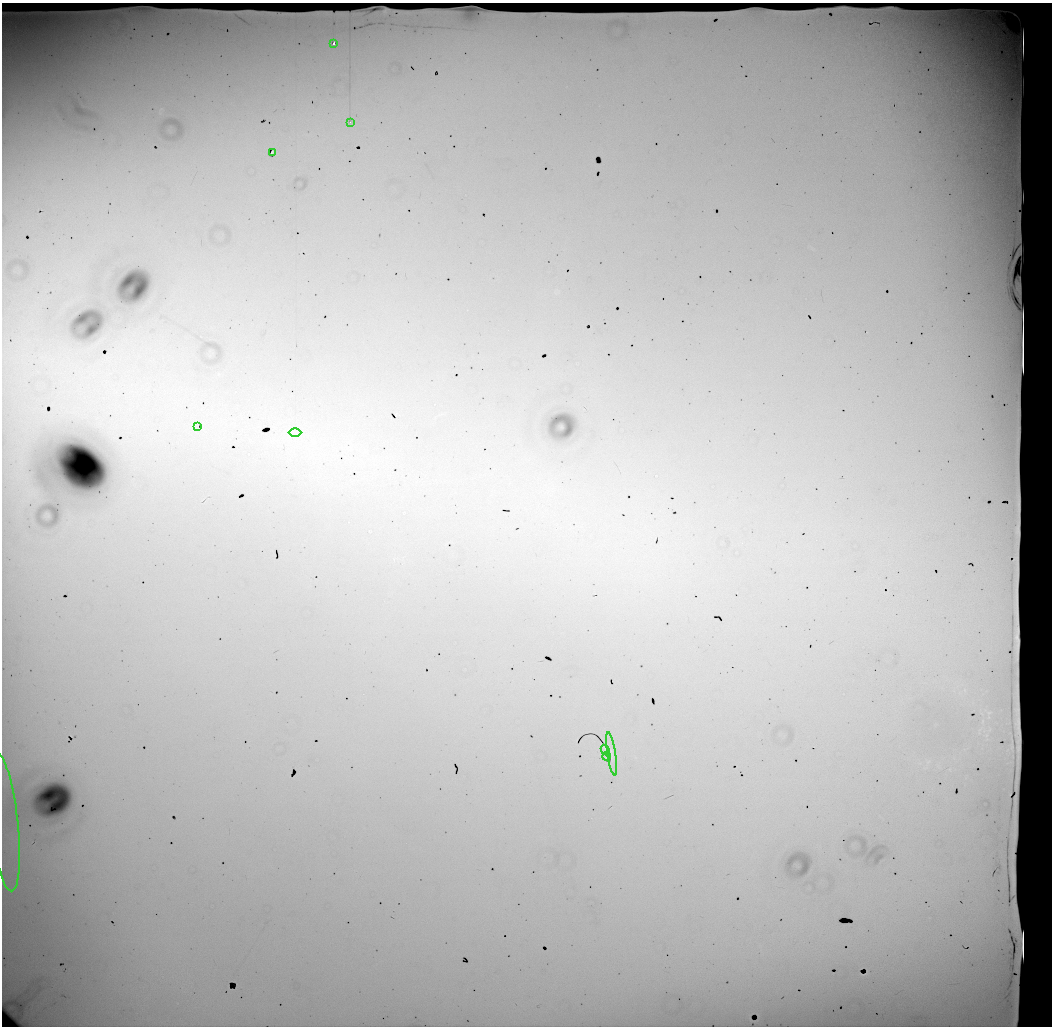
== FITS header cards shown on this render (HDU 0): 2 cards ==
NAXIS1  =                 1050 / length of data axis 1
NAXIS2  =                 1024 / length of data axis 2

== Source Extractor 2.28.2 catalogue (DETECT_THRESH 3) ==
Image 1050 x 1024 px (HDU 0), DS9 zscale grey, 1 PNG px = 1 image px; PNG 1054 x 1028 px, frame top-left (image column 1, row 1024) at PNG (2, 3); each listed source drawn as its Kron ellipse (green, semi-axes under 4 px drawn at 4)
Background 19800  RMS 99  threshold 296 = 3 sigma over >= 5 px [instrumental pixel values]
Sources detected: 12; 3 with non-positive FLUX_AUTO (blend fragments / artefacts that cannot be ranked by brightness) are neither listed nor drawn; the other 9 listed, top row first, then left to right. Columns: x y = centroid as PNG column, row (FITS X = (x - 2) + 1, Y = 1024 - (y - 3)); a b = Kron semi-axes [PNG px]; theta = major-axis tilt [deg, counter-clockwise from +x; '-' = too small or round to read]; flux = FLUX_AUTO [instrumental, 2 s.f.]
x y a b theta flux
334 44 3 3 - 26000
350 122 2 2 - 4800
273 152 3 3 - 11000
197 427 3 2 - 6000
295 433 6 4 0 13000
605 750 5 2 - 4600
612 754 22 2 -81 7200
607 756 4 2 - 7900
4 822 70 14 -84 330000
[3 non-positive-flux detections neither listed nor drawn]